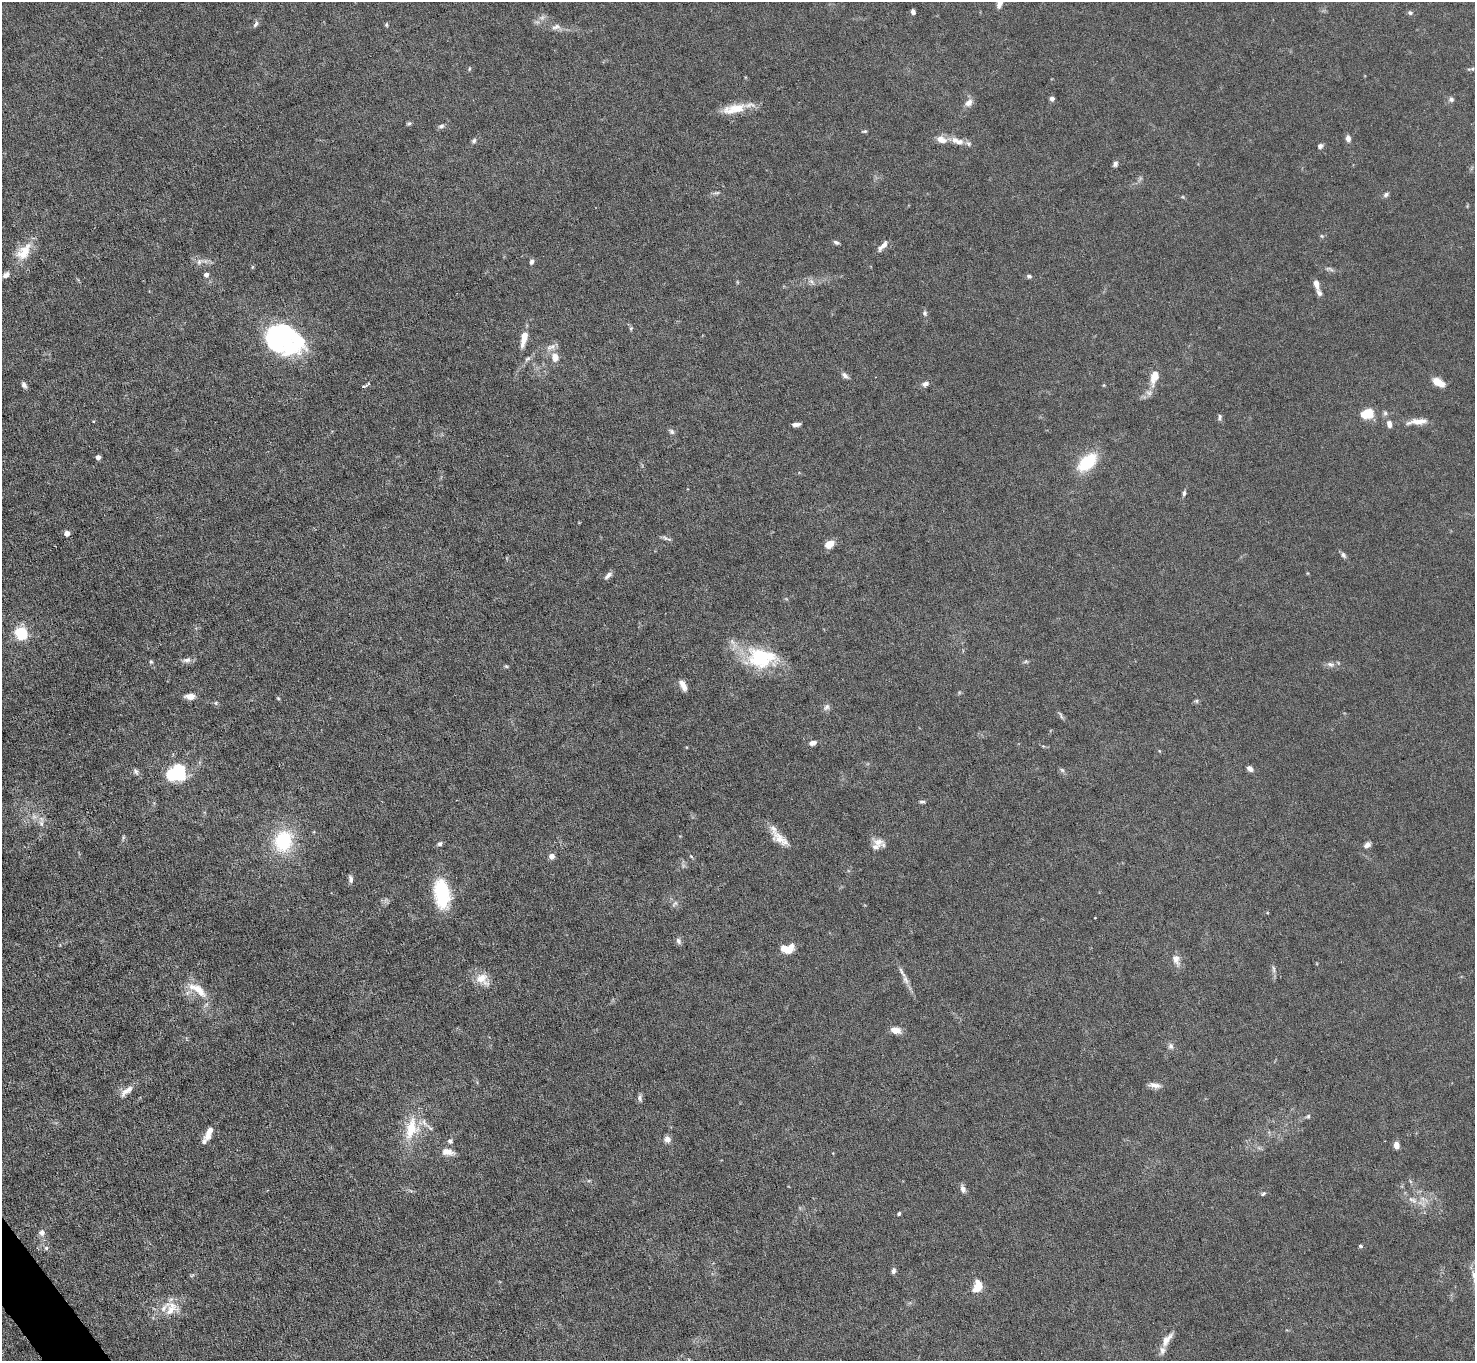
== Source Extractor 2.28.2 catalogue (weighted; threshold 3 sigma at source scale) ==
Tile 7 of 4 x 4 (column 3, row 2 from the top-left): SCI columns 2948-4420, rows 2875-4233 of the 5894 x 5887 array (HDU 1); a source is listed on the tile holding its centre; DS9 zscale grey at full resolution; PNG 1477 x 1363 px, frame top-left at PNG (2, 2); no overlay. Shown black and unused: <1% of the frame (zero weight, under 4 of 8 exposures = <1% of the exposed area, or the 3 px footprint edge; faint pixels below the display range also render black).
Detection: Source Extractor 2.28.2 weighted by HDU 2 'WHT'; one run over the whole footprint, this tile lists its part. Background 0.0531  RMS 0.0029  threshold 0.0118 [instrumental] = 3 sigma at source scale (4.09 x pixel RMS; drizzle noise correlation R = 1.36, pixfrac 0.8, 0.05/0.05 arcsec/px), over >= 5 px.
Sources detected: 146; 1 too faint to see at this stretch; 4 inside a brighter object's white glare — not listed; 11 inside a brighter listed object's ellipse — not listed separately; the other 130 listed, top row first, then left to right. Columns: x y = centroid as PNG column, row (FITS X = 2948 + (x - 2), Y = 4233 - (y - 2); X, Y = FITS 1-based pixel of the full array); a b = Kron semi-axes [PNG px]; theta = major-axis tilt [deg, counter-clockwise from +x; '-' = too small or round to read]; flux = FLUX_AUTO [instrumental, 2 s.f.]
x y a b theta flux
1000 2 14 7 77 2.3
913 12 5 4 - 1
1410 13 6 5 - 0.61
256 24 10 5 58 0.72
386 25 5 4 - 0.33
556 27 13 7 20 1.2
469 69 5 3 - 0.28
1472 69 5 5 - 0.39
1052 98 4 4 - 1.7
1451 99 6 6 - 0.87
969 103 12 8 38 1.7
734 109 34 11 13 5.8
409 123 7 4 28 0.44
441 126 9 5 16 0.68
864 131 7 4 6 0.4
1348 138 7 5 -78 1.4
942 139 14 9 -22 2.3
955 140 13 8 -9 2
474 141 7 6 - 0.57
968 143 9 7 -27 0.86
1320 146 6 6 - 0.76
1115 164 7 5 55 0.74
716 193 11 4 8 0.57
1386 194 7 5 27 0.68
1322 236 5 5 - 0.38
836 242 7 4 -23 0.57
883 246 15 5 47 1.5
24 251 26 15 50 6
199 262 10 6 89 1.1
531 262 8 5 80 0.69
252 267 6 4 71 0.28
1329 269 13 4 -17 0.79
6 275 9 6 41 1.2
206 275 5 5 - 1.2
1029 276 5 5 - 0.64
811 281 9 5 -58 0.8
1316 284 12 6 -77 1.6
925 313 7 6 - 0.66
631 328 6 4 -85 0.42
281 337 45 19 -27 29
524 338 19 7 77 3.4
555 357 13 9 -81 2.4
528 359 9 5 37 0.74
845 375 8 6 -49 1
1154 377 21 10 74 4
1438 382 11 6 -27 4.6
925 384 8 6 27 1.2
24 385 8 6 -65 0.89
1104 385 6 3 71 0.24
363 386 5 4 - 0.45
1385 413 6 6 - 0.61
1367 414 12 9 15 6.4
1220 417 9 5 81 0.61
1418 421 27 7 6 3
796 424 9 4 5 1.1
1389 424 9 6 -80 1.4
672 431 8 6 -46 0.7
98 457 4 4 - 1.5
1087 462 18 10 43 15
1184 493 8 4 76 0.56
67 533 4 4 - 2.2
665 538 7 4 -44 0.6
829 544 9 7 36 3.4
1343 555 9 5 -53 0.73
608 575 12 5 46 1
21 633 6 5 - 42
761 658 38 26 -5 18
187 660 12 7 9 1.2
1026 661 7 5 18 0.45
151 662 6 4 -74 0.43
1331 664 11 7 -17 1.2
506 666 5 5 - 0.34
683 685 14 6 -63 1.8
190 696 11 6 -1 2.2
278 698 5 3 - 0.26
1196 701 6 5 - 0.43
216 703 6 5 - 0.43
826 707 10 7 49 0.94
1061 715 13 4 -62 0.56
812 743 9 6 13 1.2
1043 746 4 4 - 0.24
1250 769 8 6 -38 1.1
1062 770 7 4 -44 0.52
136 772 10 6 -59 0.8
179 772 17 12 -76 12
922 802 8 4 3 0.51
34 817 9 7 -90 1.1
41 823 12 6 -88 1.3
780 839 26 11 -36 3.6
283 841 23 19 76 18
878 842 15 11 -14 2.2
440 844 6 5 - 0.72
1367 845 8 6 29 1.1
552 856 4 4 - 2.6
691 856 6 4 -20 0.3
351 879 10 5 -79 0.9
442 894 33 16 -82 15
675 904 10 5 41 0.7
678 941 9 6 -66 0.82
788 949 13 8 6 5
1176 959 15 10 -75 2
1273 969 12 5 -82 0.83
902 972 22 5 -61 1.6
482 979 21 14 -40 3.9
197 989 28 11 -24 4.7
895 1030 10 6 -16 3
1171 1046 8 7 - 0.91
1154 1085 17 6 -10 1.6
127 1091 21 7 39 2.3
640 1098 10 6 -86 0.82
1308 1116 6 5 - 0.41
411 1129 32 17 76 9.9
209 1133 16 6 66 2.7
667 1139 8 8 - 1.5
450 1141 7 7 - 0.74
1396 1145 7 5 -82 1.9
448 1152 16 9 -10 2.3
963 1189 10 6 -70 1.1
1263 1193 7 4 47 0.46
1412 1200 16 7 -25 2.1
899 1213 4 3 - 0.6
42 1233 8 7 - 1.2
1360 1246 5 4 - 0.43
46 1248 6 6 - 0.58
893 1271 7 5 71 0.84
192 1275 7 4 37 0.39
1474 1276 17 8 -81 2.3
977 1287 14 9 48 3.6
170 1310 26 14 19 5.7
1167 1339 23 8 54 2.9
Isophote crosses this tile's border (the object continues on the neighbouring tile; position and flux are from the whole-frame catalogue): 2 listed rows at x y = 1000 2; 1474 1276